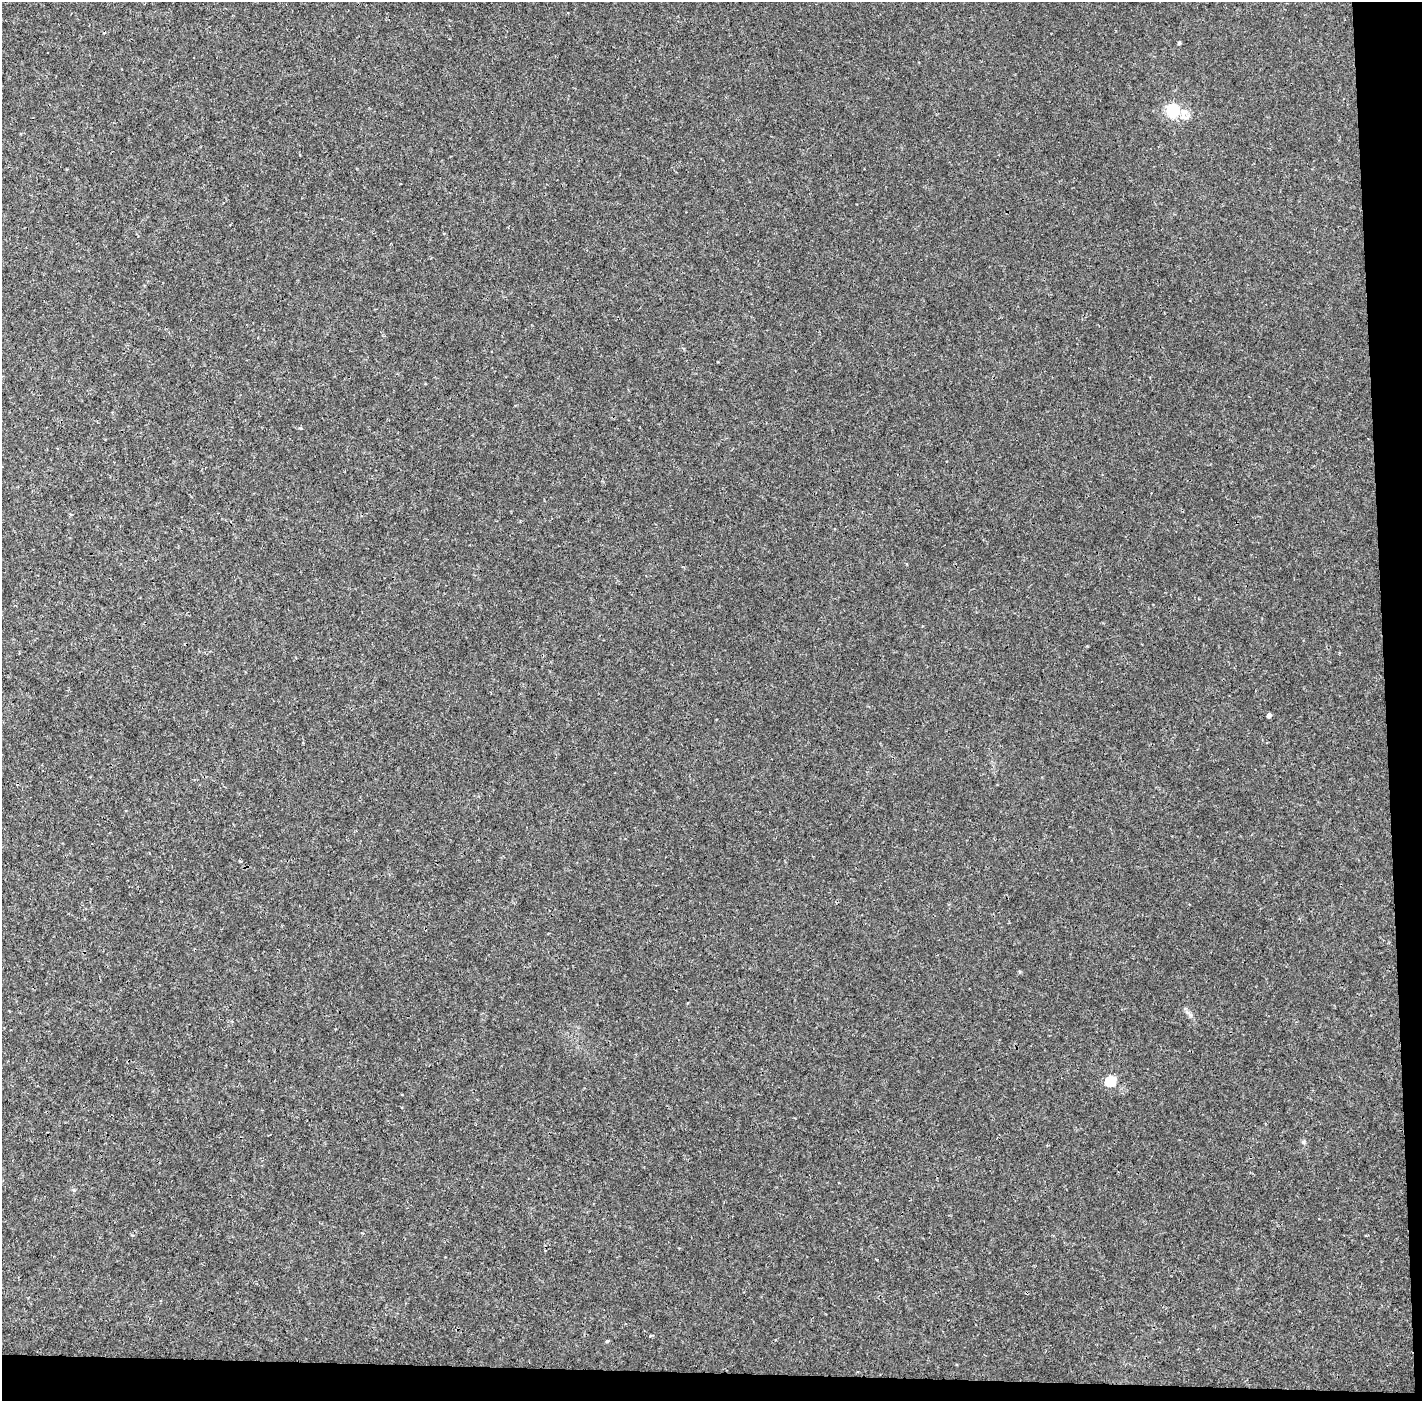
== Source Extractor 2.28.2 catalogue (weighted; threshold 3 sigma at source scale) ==
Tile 9 of 3 x 3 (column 3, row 3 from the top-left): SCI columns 2841-4260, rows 25-1423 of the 4260 x 4242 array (HDU 1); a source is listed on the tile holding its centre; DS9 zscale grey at full resolution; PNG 1424 x 1403 px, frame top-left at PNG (2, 2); no overlay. Shown black and unused: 5% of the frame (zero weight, under 3 of 4 exposures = <1% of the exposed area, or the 3 px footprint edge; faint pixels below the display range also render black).
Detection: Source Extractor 2.28.2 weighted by HDU 2 'WHT'; one run over the whole footprint, this tile lists its part. Background 0.00128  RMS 0.0023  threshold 0.0101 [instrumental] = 3 sigma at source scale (4.5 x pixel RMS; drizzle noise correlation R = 1.50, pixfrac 1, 0.05/0.05 arcsec/px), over >= 5 px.
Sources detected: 7; all 7 listed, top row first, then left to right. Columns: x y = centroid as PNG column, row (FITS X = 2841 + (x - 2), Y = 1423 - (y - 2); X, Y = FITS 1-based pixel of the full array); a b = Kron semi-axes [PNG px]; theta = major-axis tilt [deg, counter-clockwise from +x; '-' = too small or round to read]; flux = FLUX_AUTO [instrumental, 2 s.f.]
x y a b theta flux
1179 43 4 3 - 0.36
1173 110 6 5 - 33
1183 114 20 8 -88 1.9
1269 715 4 4 - 0.92
1111 1081 5 5 - 14
1303 1142 6 4 89 0.33
607 1341 4 4 - 0.26